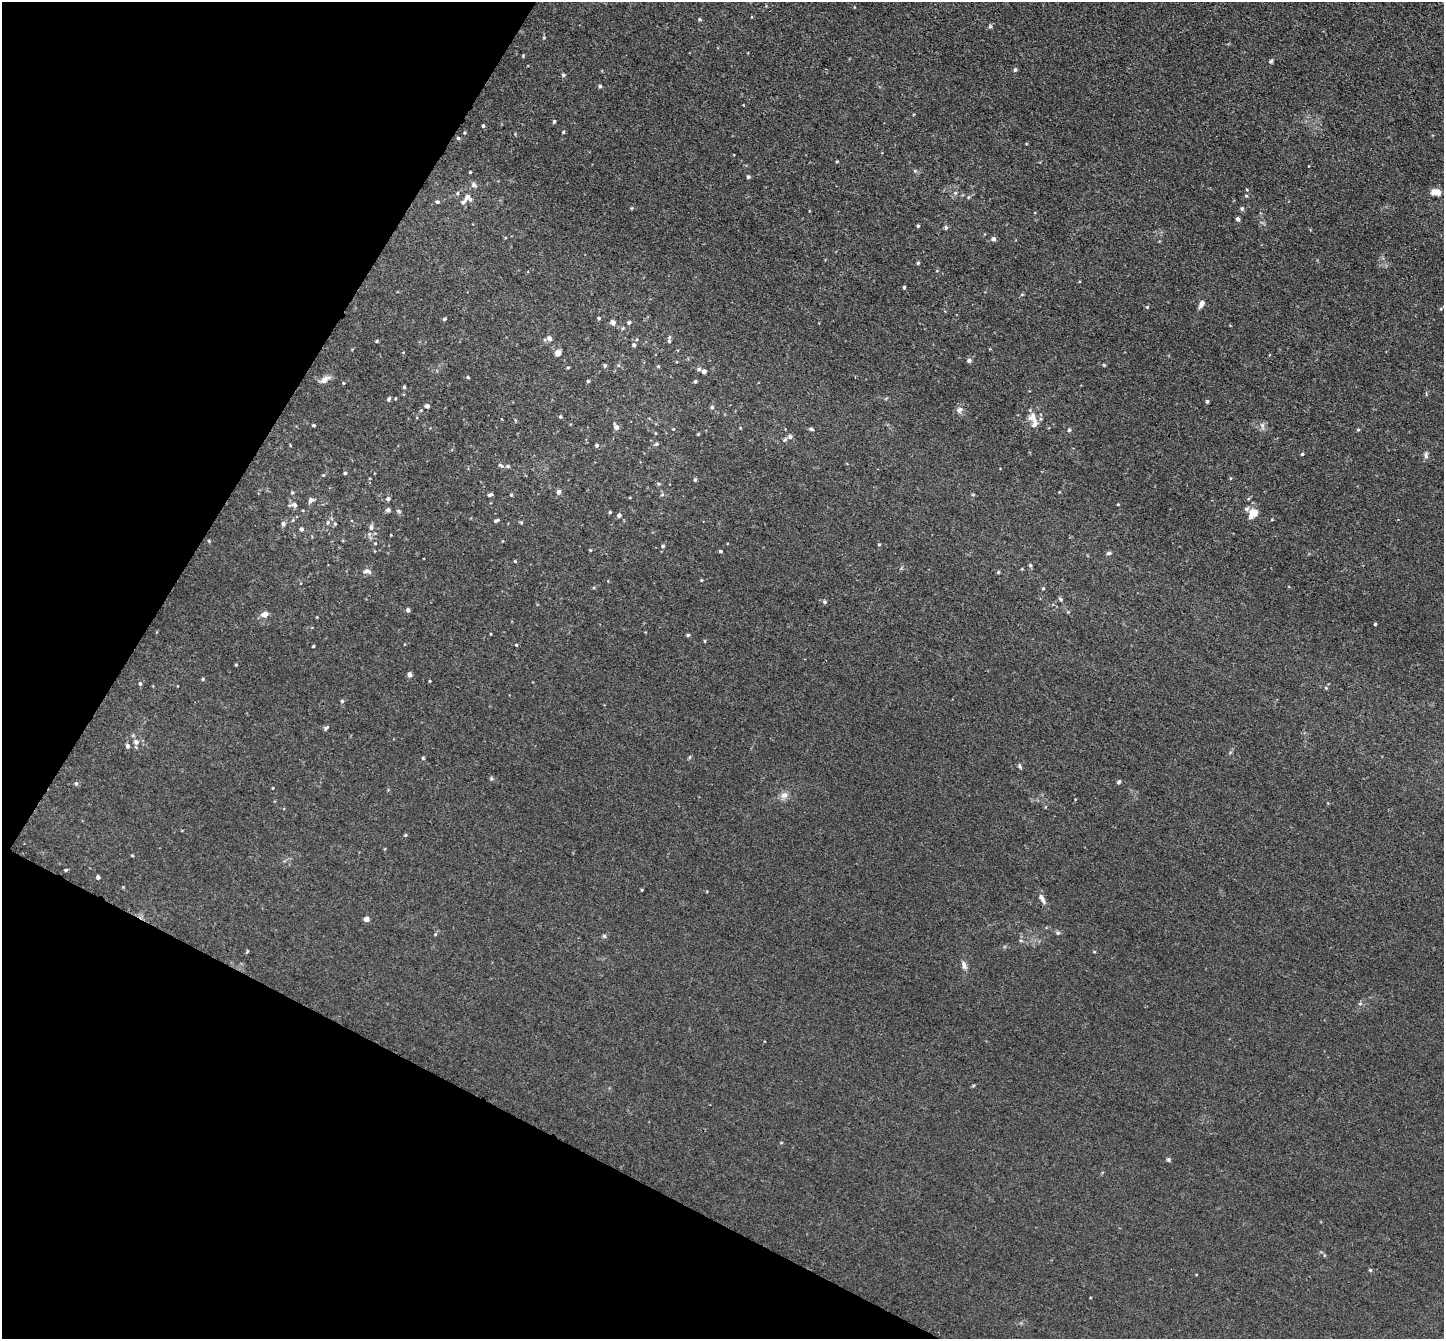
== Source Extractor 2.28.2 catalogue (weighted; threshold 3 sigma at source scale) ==
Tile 9 of 4 x 4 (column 1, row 3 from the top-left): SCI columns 9-1450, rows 1630-2966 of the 5783 x 5794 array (HDU 1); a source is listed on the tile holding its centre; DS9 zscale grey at full resolution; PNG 1446 x 1341 px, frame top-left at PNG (2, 2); no overlay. Shown black and unused: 24% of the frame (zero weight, under 3 of 4 exposures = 2% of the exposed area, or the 3 px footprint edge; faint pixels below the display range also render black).
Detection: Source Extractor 2.28.2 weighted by HDU 2 'WHT'; one run over the whole footprint, this tile lists its part. Background 0.0185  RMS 0.0043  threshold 0.0194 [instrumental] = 3 sigma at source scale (4.5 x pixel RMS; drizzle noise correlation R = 1.50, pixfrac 1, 0.05/0.05 arcsec/px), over >= 5 px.
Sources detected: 160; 3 inside a brighter listed object's ellipse — not listed separately; the other 157 listed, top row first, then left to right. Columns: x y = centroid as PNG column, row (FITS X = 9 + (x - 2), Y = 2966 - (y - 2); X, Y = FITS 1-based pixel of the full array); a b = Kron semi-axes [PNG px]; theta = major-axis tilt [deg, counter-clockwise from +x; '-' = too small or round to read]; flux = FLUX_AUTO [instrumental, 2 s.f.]
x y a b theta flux
700 19 4 4 - 0.61
990 26 5 5 - 0.7
544 38 5 3 - 0.36
1271 61 6 4 18 0.65
1015 70 5 4 - 0.78
563 75 5 4 - 0.67
600 86 4 4 - 0.8
554 121 4 4 - 0.68
483 126 4 3 - 0.65
563 132 4 3 - 0.57
458 138 4 4 - 0.58
837 162 4 3 - 0.36
915 171 5 4 - 0.56
470 172 3 3 - 0.43
748 177 4 4 - 0.87
474 185 8 6 -24 1.2
1436 192 11 7 -8 3.2
457 193 5 4 - 0.53
955 193 6 4 43 0.65
1246 196 5 4 - 0.49
467 197 11 8 -42 2.5
968 197 5 3 - 0.47
437 202 5 4 - 0.69
632 208 5 3 - 0.38
1242 209 5 5 - 0.87
1238 219 4 3 - 1.4
918 226 3 3 - 0.6
946 227 6 4 79 0.79
993 239 5 5 - 1.3
918 263 4 4 - 0.61
904 287 3 3 - 0.68
1022 294 5 3 - 0.45
1201 304 8 5 62 2.2
1147 307 5 4 - 0.51
599 318 4 3 - 0.55
444 319 4 3 - 0.67
613 322 6 5 - 1.7
629 322 4 4 - 0.86
549 338 6 6 - 2
377 341 4 4 - 0.46
669 341 6 5 - 0.88
634 345 4 4 - 1.1
558 353 5 4 - 4.7
969 360 5 5 - 1.3
605 365 5 4 - 0.72
1104 365 4 3 - 0.41
658 366 4 4 - 0.44
568 368 4 3 - 0.42
699 369 6 5 - 0.77
704 372 4 4 - 1.7
468 377 4 3 - 0.44
325 379 12 6 34 2.7
588 381 4 4 - 0.54
695 381 4 4 - 0.65
343 383 4 3 - 0.35
404 387 4 4 - 0.61
389 399 6 5 - 0.83
1207 401 4 4 - 0.8
427 406 5 4 - 1.3
712 407 5 4 - 0.78
959 410 9 7 53 1.7
560 417 4 4 - 0.58
1034 418 18 11 -56 4.9
314 425 4 3 - 0.62
1262 426 10 5 -82 1.3
616 427 6 5 - 2.2
673 429 4 3 - 0.3
811 429 6 4 -17 0.79
1069 430 4 4 - 0.66
1358 430 4 4 - 0.45
698 434 4 4 - 0.37
790 437 7 6 - 1.3
656 444 6 4 15 0.75
597 445 5 4 - 0.73
1302 454 4 4 - 0.58
1426 455 10 6 -90 1.1
501 465 8 4 -31 0.87
345 473 4 4 - 0.58
323 475 4 4 - 0.37
695 480 4 3 - 0.8
292 492 4 4 - 0.48
559 492 5 4 - 1.7
490 495 6 3 23 0.85
511 495 4 3 - 0.48
662 495 6 4 3 0.55
388 499 5 5 - 1
311 500 8 6 47 1.3
1118 504 3 3 - 0.38
295 505 8 7 - 1.5
1247 509 7 5 39 1
388 510 6 5 - 1
399 511 8 4 -28 0.64
610 512 4 3 - 0.49
1253 513 7 5 53 13
619 515 5 4 - 1.3
496 520 6 4 28 0.77
1272 520 4 3 - 0.32
328 522 6 5 - 0.72
521 522 4 4 - 0.47
283 524 5 5 - 1.2
335 524 5 3 - 0.4
371 527 9 6 -88 1.4
301 529 4 4 - 1
375 543 4 4 - 0.34
879 544 4 3 - 0.42
663 546 4 4 - 0.68
590 550 4 4 - 0.37
720 551 4 3 - 0.77
1109 553 6 5 - 0.81
515 561 4 3 - 0.45
1030 565 4 4 - 0.63
367 571 9 6 -13 1.9
998 572 4 3 - 0.59
701 580 5 3 - 0.36
1043 588 4 3 - 0.46
1061 599 6 4 -41 0.71
824 602 6 5 - 0.68
408 610 4 4 - 1.3
265 614 7 5 11 2.7
1375 624 3 3 - 0.5
688 635 4 4 - 0.61
705 641 5 3 - 0.36
516 645 4 3 - 0.37
313 646 3 2 - 0.44
236 665 4 3 - 0.39
409 674 4 4 - 2.3
203 679 4 4 - 0.46
430 681 3 3 - 0.38
140 684 5 4 - 0.59
1326 688 5 4 - 0.44
342 701 4 4 - 0.64
326 728 7 4 40 0.7
136 742 8 6 -28 1.5
127 746 5 4 - 1.2
423 758 5 4 - 0.43
1020 766 8 3 -66 0.66
491 778 6 4 -72 0.53
1119 782 5 4 - 0.78
76 783 5 5 - 0.62
273 788 3 2 - 0.29
784 795 10 9 - 2.4
406 835 4 4 - 0.44
132 855 3 3 - 0.4
66 870 4 3 - 0.52
98 877 4 4 - 1.2
642 890 3 3 - 0.35
1042 899 16 6 -60 2
366 919 5 5 - 1.9
1058 933 6 5 - 0.66
435 934 5 4 - 0.46
604 936 6 4 -43 0.62
1021 941 6 3 -19 0.52
964 965 12 6 -70 1.7
1360 1003 6 3 20 0.53
973 1086 5 3 - 0.47
1168 1160 6 5 - 0.62
1370 1270 5 4 - 0.46